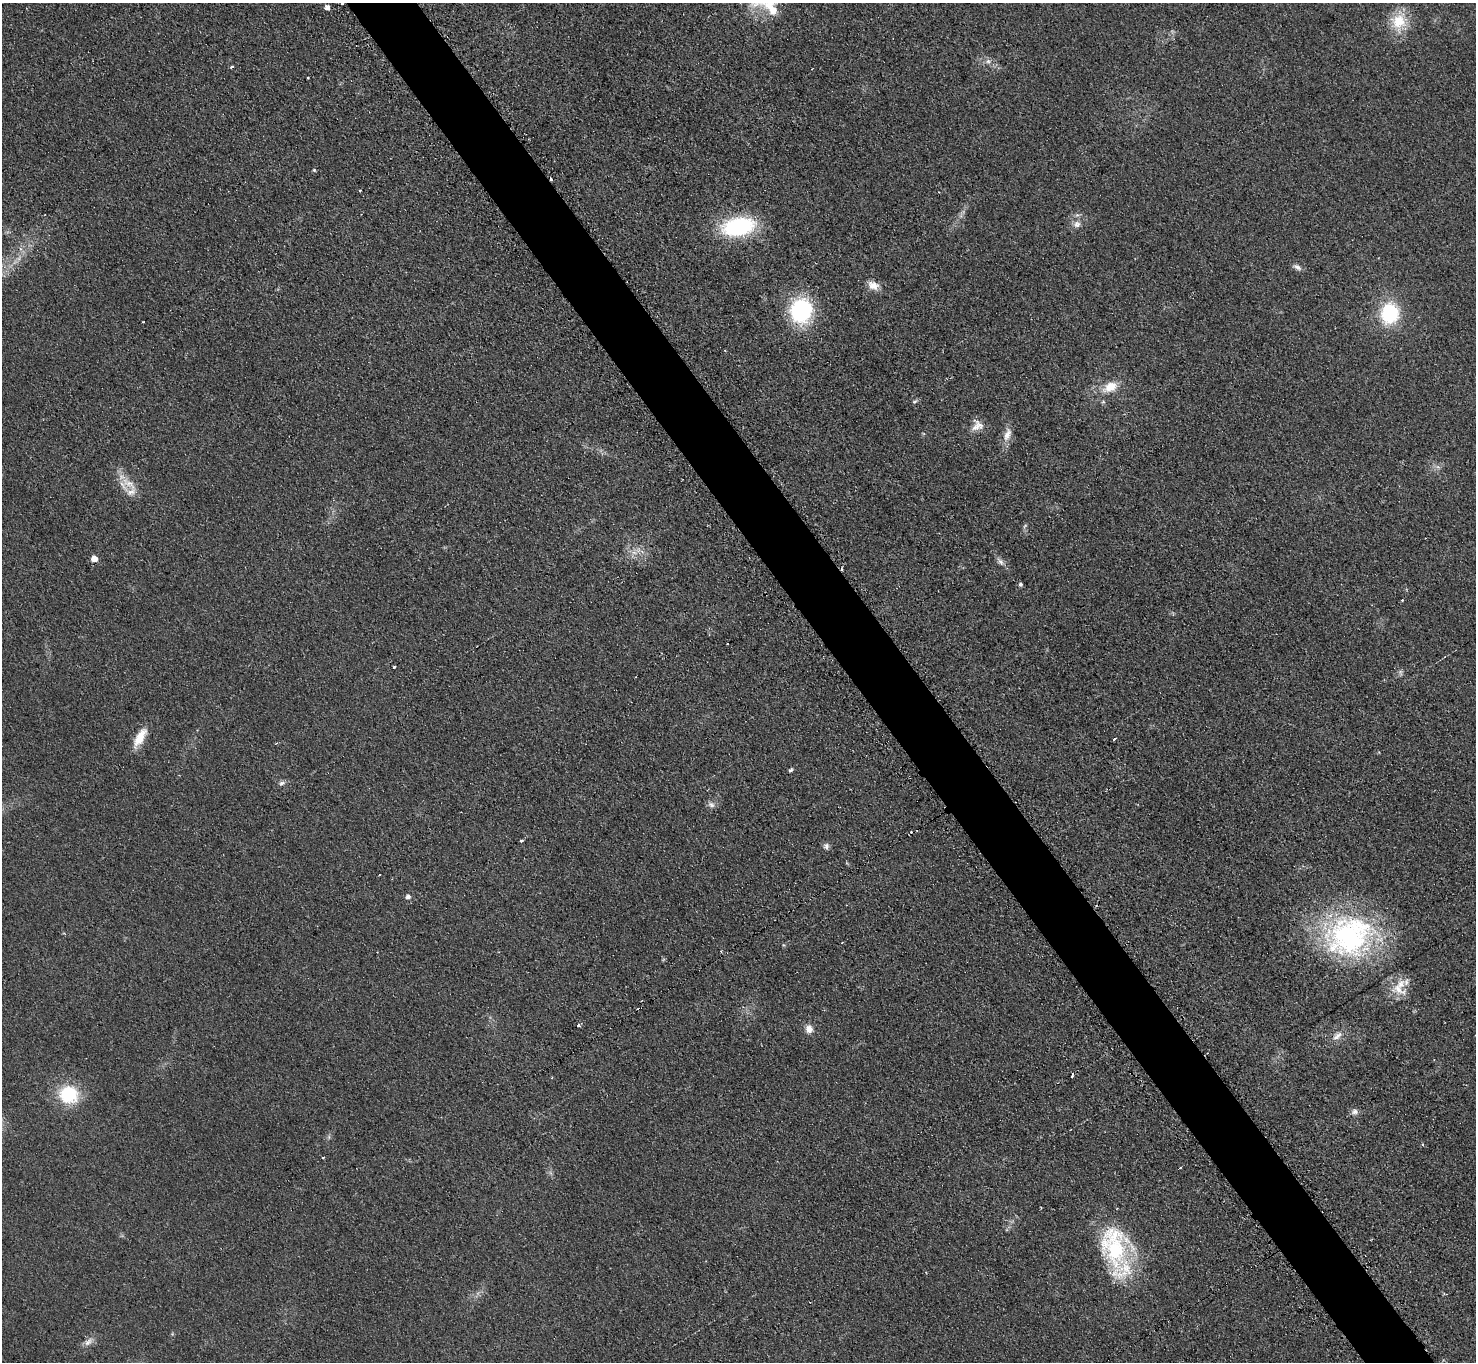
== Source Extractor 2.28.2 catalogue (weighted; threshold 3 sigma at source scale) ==
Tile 6 of 4 x 4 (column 2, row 2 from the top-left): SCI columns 1491-2964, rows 3025-4384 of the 5918 x 5903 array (HDU 1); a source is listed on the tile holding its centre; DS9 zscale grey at full resolution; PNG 1478 x 1364 px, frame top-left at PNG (2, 3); no overlay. Shown black and unused: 5% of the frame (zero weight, under 2 of 3 exposures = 2% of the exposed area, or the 3 px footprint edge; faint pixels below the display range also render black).
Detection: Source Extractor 2.28.2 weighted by HDU 2 'WHT'; one run over the whole footprint, this tile lists its part. Background 0.076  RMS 0.011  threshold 0.0486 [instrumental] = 3 sigma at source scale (4.5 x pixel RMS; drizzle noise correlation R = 1.50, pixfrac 1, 0.05/0.05 arcsec/px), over >= 5 px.
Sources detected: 58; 11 cosmic-ray / hot-pixel residue — not listed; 2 inside a brighter listed object's ellipse — not listed separately; the other 45 listed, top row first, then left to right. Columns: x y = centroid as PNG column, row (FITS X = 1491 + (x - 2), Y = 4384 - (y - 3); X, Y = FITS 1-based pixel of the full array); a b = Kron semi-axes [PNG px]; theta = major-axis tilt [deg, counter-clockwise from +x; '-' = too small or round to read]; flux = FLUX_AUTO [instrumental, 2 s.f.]
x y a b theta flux
342 3 3 3 - 2.7
770 6 31 15 -66 31
327 7 4 4 - 6.5
1398 21 19 19 - 30
988 61 7 6 - 3.4
232 67 4 3 - 5.6
308 78 3 3 - 1.7
314 170 4 3 - 1.3
359 190 3 3 - 3.3
1077 224 10 9 - 5.7
739 226 29 16 10 120
1297 267 12 6 -32 4.2
873 285 15 10 -23 9.7
801 310 22 19 78 110
1390 313 22 19 84 68
1110 387 20 12 28 18
915 401 7 4 44 1.8
977 426 16 14 46 10
1007 435 19 9 69 10
129 483 26 10 -32 16
1025 526 8 3 46 1.4
94 559 5 5 - 11
1000 562 12 6 -53 4.5
1020 584 5 5 - 2.3
727 643 3 2 - 1.4
394 667 3 3 - 7
140 737 27 10 60 18
1114 739 4 3 - 3.5
791 770 5 4 - 1.9
281 783 8 6 18 3
711 805 10 8 -18 4.3
521 841 4 3 - 4.8
826 846 8 7 - 3.5
408 897 6 5 - 3.6
1349 936 60 50 18 220
1398 989 27 14 -24 18
579 1025 3 3 - 14
809 1029 10 8 -77 7.5
1337 1036 15 7 40 7.4
1072 1076 4 3 - 5.7
68 1094 21 19 -20 54
1355 1112 8 7 - 4.2
323 1157 3 3 - 6.7
1114 1246 57 35 -81 120
88 1342 13 8 43 6.3
Overlapping masked pixels (flux is a lower limit): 1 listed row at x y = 342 3
Isophote crosses this tile's border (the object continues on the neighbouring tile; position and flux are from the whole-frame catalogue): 2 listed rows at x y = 342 3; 770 6